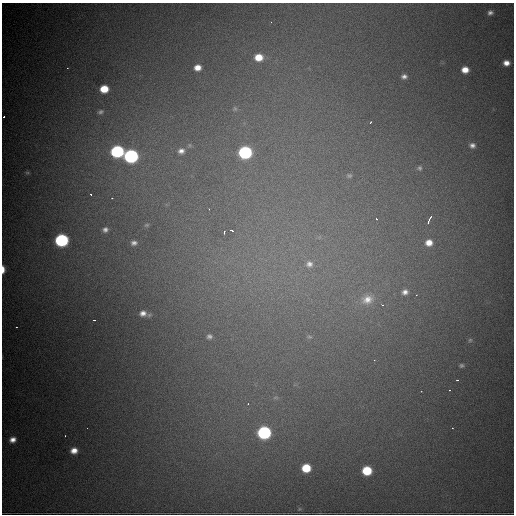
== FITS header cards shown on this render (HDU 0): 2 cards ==
NAXIS1  =                  512
NAXIS2  =                  512

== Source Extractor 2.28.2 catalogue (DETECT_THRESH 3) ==
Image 512 x 512 px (HDU 0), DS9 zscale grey, 1 PNG px = 1 image px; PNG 516 x 516 px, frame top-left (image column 1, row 512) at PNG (2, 3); no overlay
Background 4460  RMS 72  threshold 216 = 3 sigma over >= 5 px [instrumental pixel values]
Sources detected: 58; all 58 listed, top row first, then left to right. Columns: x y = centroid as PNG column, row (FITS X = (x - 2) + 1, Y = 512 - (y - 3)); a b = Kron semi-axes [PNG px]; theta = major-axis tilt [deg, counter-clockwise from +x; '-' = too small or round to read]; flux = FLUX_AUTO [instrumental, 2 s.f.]
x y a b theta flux
490 13 7 6 - 1.8e+04
271 22 2 2 - 2.9e+03
259 57 9 7 1 8.8e+04
506 63 6 5 - 3.6e+04
67 68 3 2 - 2.6e+03
197 68 6 6 - 4.3e+04
465 70 6 6 - 5.2e+04
404 76 7 6 - 1.8e+04
104 89 7 6 - 1.0e+05
235 109 7 5 -74 1.0e+04
101 112 7 5 23 1.2e+04
4 117 3 3 - 2.0e+04
370 122 3 2 - 4.2e+03
472 145 7 6 - 2.1e+04
117 151 8 7 - 7.5e+05
181 151 9 8 - 2.8e+04
245 152 8 7 - 8.5e+05
131 156 8 7 - 1.1e+06
420 168 7 6 - 1.0e+04
27 173 6 5 - 7.7e+03
349 176 8 6 -1 1.1e+04
91 194 3 2 - 5.2e+03
112 198 3 2 - 7.3e+03
209 209 3 2 - 5.1e+03
376 219 3 2 - 5.6e+03
429 220 10 3 65 1.7e+04
147 225 6 4 19 7.6e+03
105 230 7 6 - 1.9e+04
232 230 4 2 - 1.5e+04
224 232 3 2 - 5.6e+03
61 240 8 7 - 8.5e+05
134 243 7 5 9 1.9e+04
429 243 8 7 - 4.8e+04
309 264 10 10 - 3.4e+04
3 269 7 3 -89 4.0e+04
405 292 7 6 - 2.4e+04
416 295 3 2 - 4.2e+03
367 299 20 16 13 1.1e+05
382 305 5 3 - 4.7e+03
143 313 9 7 6 3.2e+04
94 320 3 2 - 4.6e+03
16 327 2 2 - 3.3e+03
209 336 9 8 - 2.1e+04
309 337 8 5 -2 1.1e+04
470 340 6 5 - 7.8e+03
374 360 3 3 - 3.0e+03
461 365 6 5 - 9.5e+03
457 380 3 2 - 2.3e+04
449 390 2 2 - 4.1e+03
275 397 9 4 0 1.1e+04
248 404 5 4 - 7.4e+03
452 428 3 3 - 4.0e+03
264 432 8 7 - 9.3e+05
13 440 8 6 13 3.5e+04
74 450 6 5 - 4.2e+04
306 468 7 7 - 1.4e+05
367 471 7 6 - 1.9e+05
299 509 6 4 71 6.3e+03
At the frame edge (FLAGS 8, measured only in part): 2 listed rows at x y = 4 117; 3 269